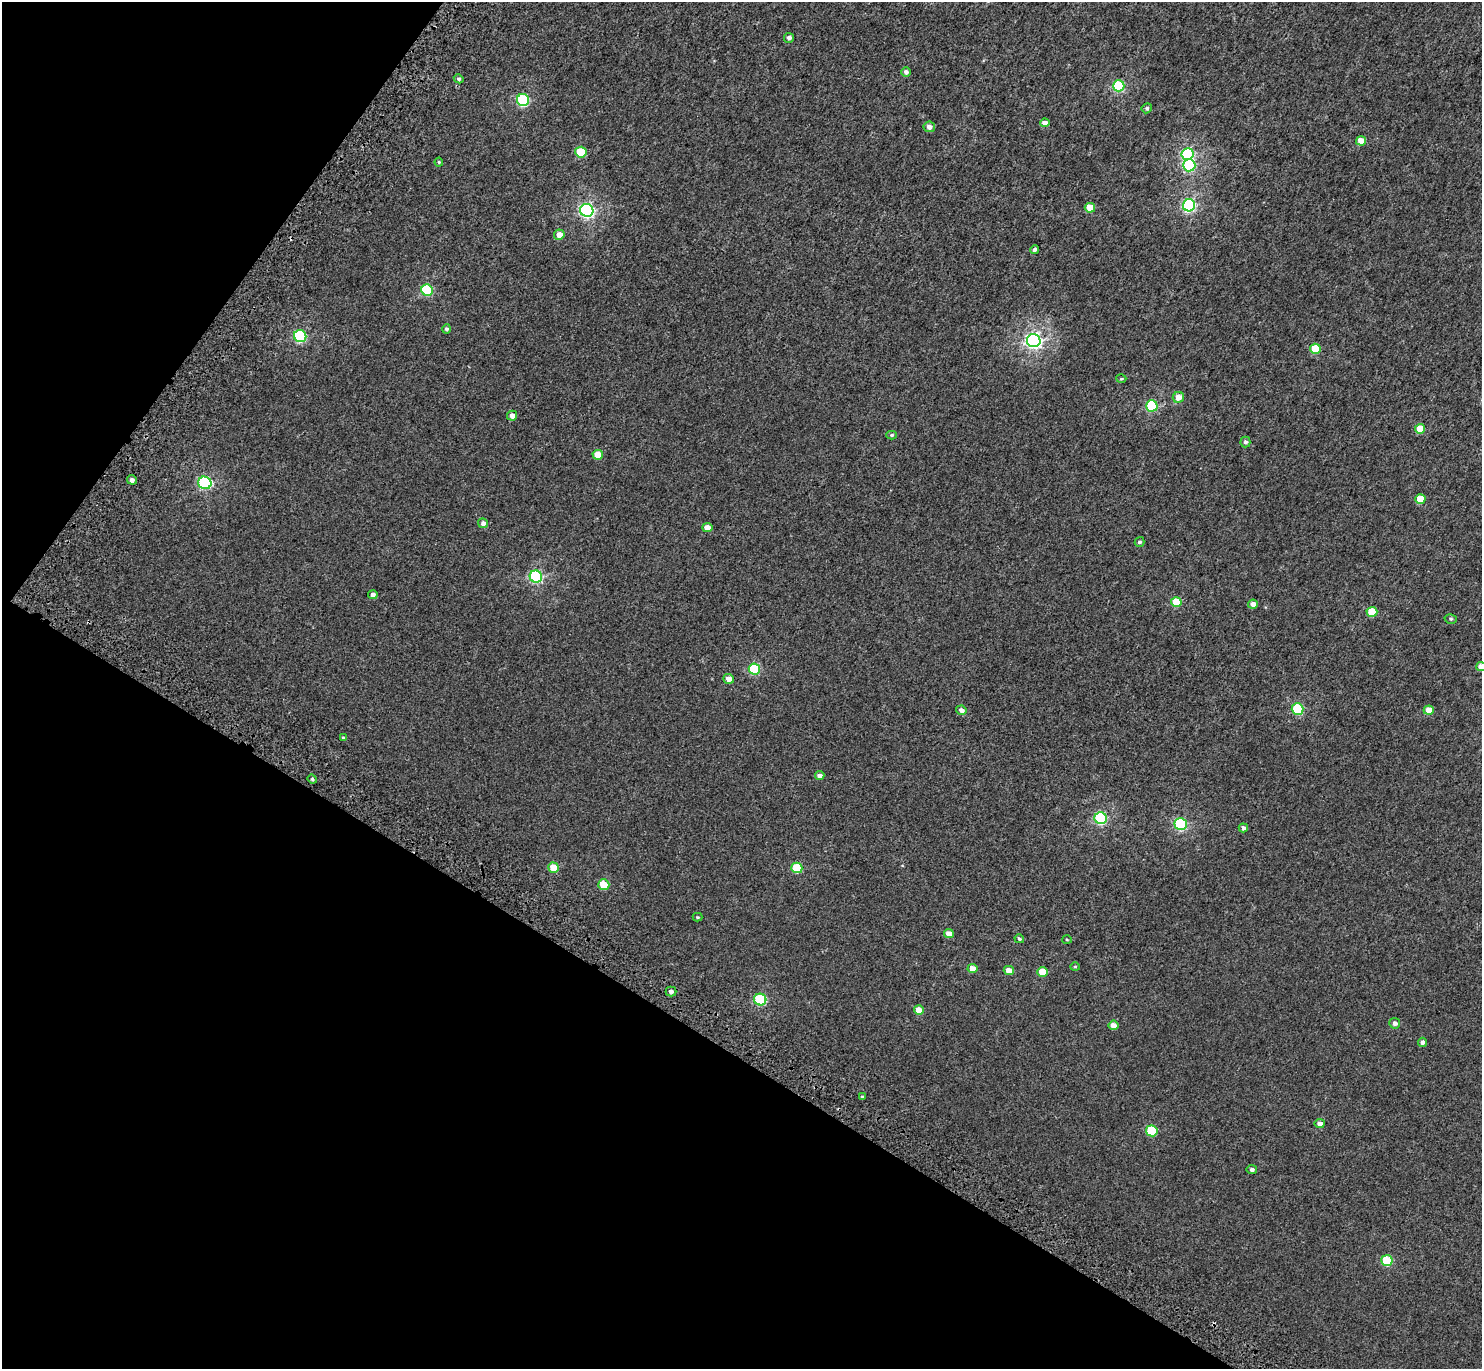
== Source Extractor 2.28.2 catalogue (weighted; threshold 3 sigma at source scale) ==
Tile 9 of 4 x 4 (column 1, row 3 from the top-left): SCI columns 101-1580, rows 1751-3117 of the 6113 x 6171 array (HDU 1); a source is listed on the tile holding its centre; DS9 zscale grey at full resolution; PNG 1484 x 1371 px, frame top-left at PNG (2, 2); each listed source drawn as its Kron ellipse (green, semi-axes under 4 px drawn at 4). Shown black and unused: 30% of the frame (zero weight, under 3 of 5 exposures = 6% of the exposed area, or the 3 px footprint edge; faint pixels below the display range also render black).
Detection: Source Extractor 2.28.2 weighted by HDU 2 'WHT'; one run over the whole footprint, this tile lists its part. Background 0.00263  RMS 0.0031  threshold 0.0141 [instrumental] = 3 sigma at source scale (4.5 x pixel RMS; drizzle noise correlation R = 1.50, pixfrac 1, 0.0396/0.0396 arcsec/px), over >= 5 px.
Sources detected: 77; all 77 listed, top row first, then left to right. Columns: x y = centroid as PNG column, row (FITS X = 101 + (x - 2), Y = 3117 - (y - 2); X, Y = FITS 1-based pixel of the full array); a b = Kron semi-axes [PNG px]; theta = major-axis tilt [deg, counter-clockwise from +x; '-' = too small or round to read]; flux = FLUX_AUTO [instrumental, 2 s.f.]
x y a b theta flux
789 38 5 5 - 0.97
906 72 5 5 - 0.91
459 79 5 4 - 0.57
1119 86 6 5 - 24
523 100 6 6 - 25
1147 108 5 4 - 0.53
1045 123 5 4 - 1.6
929 127 6 5 - 1.3
1361 141 5 4 - 3.9
581 152 5 5 - 8.9
1187 154 6 6 - 31
439 162 4 4 - 0.3
1189 165 6 6 - 25
1189 205 6 6 - 42
1090 208 5 5 - 4.7
587 210 7 6 - 59
559 235 5 5 - 2.3
1034 250 4 4 - 0.88
427 290 6 5 - 19
446 329 4 4 - 0.61
300 336 6 6 - 26
1034 341 7 6 - 83
1315 349 5 5 - 7.7
1121 379 5 3 - 0.3
1178 397 5 5 - 2.7
1152 406 6 5 - 22
512 416 5 5 - 1.7
1420 429 5 5 - 6.2
891 435 5 4 - 0.44
1245 442 5 5 - 0.72
598 455 5 5 - 4.2
132 480 5 4 - 1
205 483 7 6 - 32
1420 499 5 5 - 5.8
483 523 5 5 - 1.1
707 528 5 4 - 2.8
1139 542 5 4 - 0.59
536 577 6 6 - 33
373 595 5 4 - 1
1176 602 5 5 - 7.7
1253 604 5 4 - 1.8
1372 612 5 5 - 8.2
1451 619 6 5 - 0.47
1481 666 5 4 - 2.2
754 669 6 5 - 18
729 679 5 5 - 2.1
1298 709 6 5 - 19
961 710 5 4 - 1.4
1429 710 5 4 - 3.7
343 738 4 3 - 0.45
820 776 4 4 - 1.4
312 779 5 4 - 0.42
1101 818 6 6 - 32
1181 824 6 6 - 29
1243 828 5 4 - 0.96
554 868 5 5 - 5.6
797 868 5 5 - 12
604 885 5 5 - 7.9
697 917 5 4 - 0.3
949 934 5 4 - 2.8
1019 939 5 4 - 0.5
1067 940 5 3 - 0.25
1075 967 4 4 - 0.33
972 969 5 4 - 3
1009 971 5 4 - 2.6
1043 972 5 5 - 6.4
671 992 5 5 - 0.83
760 1000 6 6 - 21
919 1010 5 4 - 4
1395 1023 5 5 - 1.1
1113 1025 5 5 - 2.1
1422 1042 4 4 - 0.95
862 1097 4 3 - 0.37
1320 1124 5 4 - 1.5
1152 1131 6 5 - 12
1252 1170 5 4 - 0.75
1387 1261 5 5 - 14
Isophote crosses this tile's border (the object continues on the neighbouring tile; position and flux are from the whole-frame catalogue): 1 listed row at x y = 1481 666